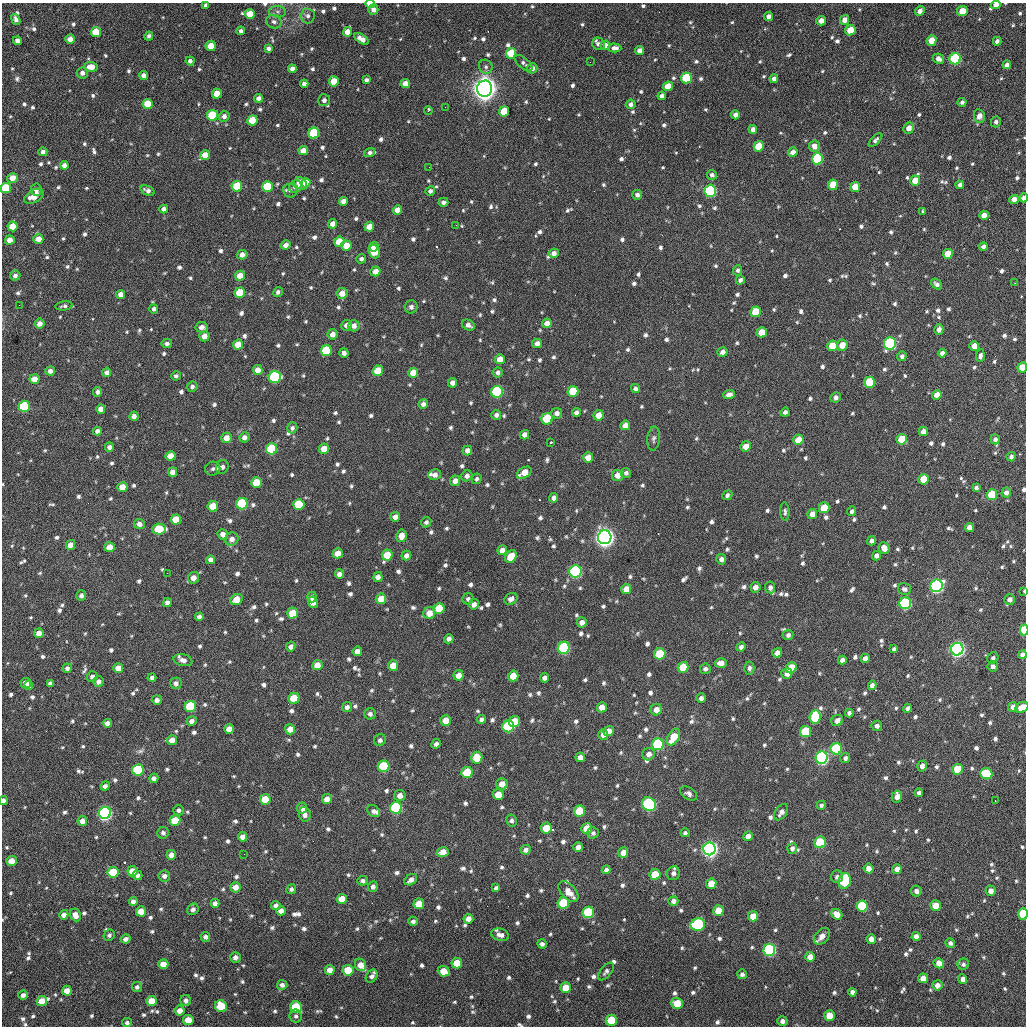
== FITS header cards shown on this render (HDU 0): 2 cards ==
NAXIS1  =                 1024 / length of data axis 1
NAXIS2  =                 1024 / length of data axis 2

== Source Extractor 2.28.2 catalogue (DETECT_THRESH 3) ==
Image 1024 x 1024 px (HDU 0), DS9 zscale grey, 1 PNG px = 1 image px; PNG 1028 x 1028 px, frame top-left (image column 1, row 1024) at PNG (2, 3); each listed source drawn as its Kron ellipse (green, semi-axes under 4 px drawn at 4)
Background 391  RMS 17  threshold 51.5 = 3 sigma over >= 5 px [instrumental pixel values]
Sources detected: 1083; of the 1083, the 500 brightest by FLUX_AUTO listed and drawn (583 fainter detections omitted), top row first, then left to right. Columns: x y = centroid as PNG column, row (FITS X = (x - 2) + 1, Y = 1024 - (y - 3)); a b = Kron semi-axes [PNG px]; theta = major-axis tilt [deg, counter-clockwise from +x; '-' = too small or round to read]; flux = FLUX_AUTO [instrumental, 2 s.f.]
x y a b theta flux
370 4 5 3 - 1.3e+04
206 5 4 4 - 3.6e+03
996 5 5 4 - 9.1e+03
373 10 5 5 - 6.5e+03
920 11 5 4 - 6.6e+03
962 11 5 5 - 2.1e+04
278 12 8 5 -7 3.9e+03
250 14 5 5 - 2.6e+04
308 16 7 7 - 3.9e+03
769 16 5 4 - 5.8e+03
16 19 6 4 -70 4.9e+03
845 20 5 4 - 9.1e+03
821 21 5 4 - 7.4e+03
274 22 8 6 -19 4.8e+03
850 30 5 5 - 2.5e+04
241 31 4 4 - 3.1e+03
96 32 5 5 - 2.6e+04
347 32 5 4 - 1.1e+04
149 36 4 4 - 3.2e+03
70 39 5 4 - 9.7e+03
362 39 8 4 -32 9.7e+03
932 40 5 5 - 2.1e+04
17 41 4 4 - 6.3e+03
997 41 4 4 - 3.8e+03
598 44 6 6 - 4.7e+03
605 45 5 4 - 6.7e+03
211 46 5 5 - 2.1e+04
268 48 4 4 - 3.7e+03
615 48 7 4 -2 5.1e+03
640 51 4 4 - 8.5e+03
511 53 5 5 - 4.0e+04
938 59 6 5 - 5.8e+03
955 59 6 5 - 1.4e+05
190 61 4 4 - 4.4e+03
590 62 2 2 - 3.5e+03
523 63 11 5 -41 3.3e+03
1007 65 4 4 - 4.4e+03
91 67 6 5 - 1.4e+04
486 67 7 6 - 3.5e+03
532 68 5 5 - 5.6e+03
292 69 4 4 - 6.6e+03
82 73 5 5 - 5.6e+03
144 75 4 4 - 6.0e+03
686 78 5 5 - 8.3e+04
774 79 4 4 - 5.2e+03
366 80 4 4 - 4.5e+03
334 81 5 5 - 2.1e+04
405 83 5 4 - 9.4e+03
304 84 4 4 - 5.4e+03
668 86 5 4 - 1.7e+04
485 89 8 7 - 1.5e+06
217 94 5 4 - 1.4e+04
662 96 4 4 - 4.8e+03
259 98 4 4 - 5.3e+03
324 100 6 6 - 5.2e+03
962 102 4 4 - 3.6e+03
148 104 5 5 - 2.5e+04
631 104 5 4 - 4.3e+03
445 107 2 2 - 1.0e+04
428 111 4 3 - 3.5e+03
504 111 5 5 - 3.4e+04
212 115 5 5 - 5.6e+04
735 115 4 4 - 7.0e+03
224 116 5 5 - 5.3e+03
979 116 7 5 -80 9.4e+03
252 120 5 5 - 3.0e+04
996 122 5 5 - 3.6e+03
909 128 5 5 - 9.6e+03
753 129 4 4 - 5.9e+03
314 133 5 5 - 8.2e+04
875 140 8 4 44 3.6e+03
759 146 5 5 - 3.1e+04
814 146 6 5 - 8.7e+03
303 151 5 4 - 1.1e+04
43 152 4 4 - 4.2e+03
793 152 5 4 - 6.7e+03
369 153 6 4 18 3.6e+03
205 155 5 5 - 1.3e+04
817 159 6 5 - 1.1e+05
64 165 4 4 - 5.3e+03
429 167 2 2 - 3.3e+03
712 175 5 5 - 3.9e+03
12 178 5 5 - 1.1e+04
915 181 5 5 - 2.2e+04
301 183 7 5 -47 2.3e+04
306 183 4 4 - 1.2e+04
833 185 5 5 - 2.4e+04
960 185 4 4 - 4.1e+03
237 186 5 5 - 4.0e+04
267 186 5 5 - 4.1e+04
295 187 7 6 - 6.5e+03
855 187 5 5 - 2.1e+04
6 188 5 5 - 4.8e+04
36 190 6 5 - 4.0e+03
147 190 7 4 -22 4.7e+03
290 191 7 6 - 3.5e+03
430 191 5 4 - 3.9e+03
710 191 6 5 - 1.5e+05
637 195 5 5 - 4.1e+03
34 196 10 6 30 1.2e+04
1024 198 4 4 - 8.5e+03
1014 199 5 4 - 9.4e+03
343 201 4 4 - 7.0e+03
443 202 5 4 - 4.4e+03
164 209 4 4 - 5.2e+03
397 210 5 4 - 1.1e+04
923 212 3 3 - 3.7e+03
984 215 5 4 - 9.7e+03
333 224 5 4 - 9.7e+03
456 225 2 2 - 3.7e+03
12 226 5 5 - 2.0e+04
369 227 5 4 - 1.2e+04
38 239 5 5 - 1.2e+04
10 240 4 4 - 1.0e+04
339 242 5 5 - 2.2e+04
285 245 5 4 - 6.0e+03
346 246 5 5 - 2.0e+04
374 247 5 4 - 7.7e+03
983 247 4 4 - 4.8e+03
374 252 7 5 -69 3.2e+04
554 253 5 5 - 6.3e+03
948 254 5 5 - 2.1e+04
242 255 5 4 - 8.0e+03
361 259 5 4 - 3.5e+03
737 270 5 4 - 3.1e+03
375 271 5 5 - 8.9e+03
15 275 5 5 - 4.1e+03
240 276 5 5 - 1.4e+04
740 280 4 4 - 4.0e+03
1015 283 2 2 - 3.8e+03
937 284 6 4 -41 4.1e+03
278 292 5 4 - 3.6e+03
240 293 5 5 - 3.6e+04
342 293 5 5 - 1.3e+04
120 294 4 4 - 7.3e+03
19 305 2 2 - 6.6e+03
64 306 8 4 7 3.2e+03
411 307 6 6 - 4.6e+03
154 309 4 4 - 3.7e+03
756 312 5 5 - 3.7e+04
547 323 5 5 - 9.3e+03
40 324 5 5 - 7.4e+03
346 325 5 5 - 5.8e+03
468 325 6 5 - 5.9e+03
354 326 6 5 - 7.1e+03
202 327 6 5 - 7.1e+03
939 330 5 4 - 6.3e+03
762 332 5 5 - 2.0e+04
333 334 5 5 - 7.7e+03
204 336 5 5 - 1.1e+04
167 343 5 4 - 3.8e+03
890 343 6 6 - 1.6e+05
238 344 5 5 - 1.5e+04
537 344 5 4 - 6.7e+03
842 345 5 5 - 1.6e+04
832 346 5 5 - 2.5e+04
974 346 5 4 - 1.2e+04
326 351 5 5 - 6.2e+04
722 352 5 4 - 5.5e+03
344 353 4 4 - 4.7e+03
942 353 4 4 - 5.2e+03
902 356 5 4 - 3.7e+03
980 356 6 4 86 4.0e+03
500 359 5 5 - 1.3e+04
1022 367 5 5 - 2.4e+04
258 370 5 5 - 1.0e+04
50 371 5 4 - 5.8e+03
378 371 5 5 - 2.7e+04
107 372 5 4 - 4.7e+03
413 373 5 5 - 1.5e+04
498 373 5 5 - 4.2e+03
176 376 5 4 - 3.1e+03
275 377 6 6 - 1.4e+05
34 379 5 5 - 1.4e+04
870 382 5 5 - 6.4e+04
453 383 5 4 - 8.3e+03
192 387 5 5 - 3.7e+03
635 388 4 4 - 4.2e+03
573 391 5 5 - 5.0e+04
98 392 5 4 - 4.3e+03
497 392 6 5 - 1.4e+05
729 394 6 4 20 4.9e+03
937 395 5 4 - 1.2e+04
836 397 5 5 - 5.1e+03
423 404 5 4 - 4.8e+03
24 406 5 5 - 9.8e+04
101 409 5 4 - 7.2e+03
785 412 5 4 - 4.0e+03
557 413 5 5 - 5.6e+03
576 413 4 4 - 4.9e+03
496 415 5 5 - 4.2e+03
598 415 5 5 - 1.5e+04
134 416 4 4 - 5.6e+03
547 419 6 5 - 5.9e+04
625 425 5 4 - 8.6e+03
292 428 5 5 - 3.4e+03
97 431 4 4 - 4.6e+03
923 431 5 4 - 8.1e+03
524 435 5 4 - 6.9e+03
244 437 5 5 - 5.8e+03
226 438 5 5 - 1.0e+04
654 439 12 6 83 4.1e+03
902 439 5 5 - 2.9e+04
995 439 5 4 - 4.0e+03
798 440 5 5 - 2.3e+04
551 442 3 3 - 4.5e+03
746 446 5 5 - 1.2e+04
109 447 4 4 - 4.3e+03
272 449 6 5 - 7.5e+04
324 449 5 5 - 1.8e+04
467 451 5 5 - 6.9e+03
171 456 5 5 - 1.4e+04
1011 457 4 4 - 3.3e+03
588 458 5 5 - 1.3e+04
222 467 7 6 - 4.9e+03
213 469 8 7 - 3.6e+03
173 472 5 4 - 7.8e+03
524 473 8 5 30 1.9e+04
626 473 5 5 - 3.5e+03
435 475 6 5 - 6.0e+03
617 475 5 5 - 9.5e+03
467 476 6 5 - 4.6e+03
477 479 5 5 - 3.1e+03
923 479 5 5 - 2.7e+04
455 481 5 5 - 8.0e+03
256 483 5 5 - 3.2e+04
122 487 5 5 - 1.4e+04
976 487 4 4 - 3.3e+03
1006 492 5 4 - 5.4e+03
727 495 5 4 - 3.4e+03
992 495 5 5 - 5.2e+04
554 498 5 4 - 5.1e+03
242 504 6 5 - 9.6e+04
299 504 5 5 - 4.2e+04
213 506 5 5 - 2.7e+04
824 508 5 5 - 3.0e+04
852 511 5 4 - 3.2e+03
785 512 9 4 -86 3.2e+03
812 514 5 5 - 1.1e+04
395 517 5 4 - 6.6e+03
176 519 5 5 - 2.6e+04
426 522 5 5 - 3.1e+03
139 524 5 5 - 5.6e+03
969 527 4 4 - 9.4e+03
159 529 7 5 3 4.8e+04
223 534 5 5 - 6.7e+03
401 536 6 5 - 1.0e+04
605 537 7 6 - 9.6e+05
232 539 7 6 - 7.8e+03
871 541 4 4 - 4.5e+03
70 545 5 4 - 9.0e+03
110 547 5 5 - 1.5e+04
884 548 6 5 - 1.1e+04
502 550 5 4 - 8.2e+03
338 553 5 5 - 1.2e+04
387 555 5 5 - 2.8e+04
406 556 5 4 - 5.4e+03
877 556 5 4 - 4.8e+03
511 557 7 5 59 2.8e+04
721 559 5 5 - 5.3e+03
210 560 4 4 - 4.9e+03
575 571 6 6 - 2.0e+05
167 573 2 2 - 3.7e+03
339 574 4 4 - 5.8e+03
378 577 5 4 - 6.2e+03
193 578 6 5 - 8.9e+03
936 586 6 6 - 3.3e+05
755 587 5 5 - 7.3e+03
770 587 6 5 - 4.7e+03
626 589 5 5 - 1.1e+04
904 589 7 6 - 4.0e+03
1024 591 3 3 - 3.5e+03
81 596 5 5 - 4.1e+03
312 597 5 4 - 3.2e+03
237 599 6 5 - 1.9e+04
381 599 5 5 - 1.6e+04
468 599 6 5 - 3.2e+03
511 599 7 5 29 5.0e+03
1010 599 5 5 - 6.1e+03
313 602 5 5 - 1.4e+04
167 603 4 4 - 4.9e+03
905 603 6 6 - 1.8e+05
474 604 5 5 - 6.1e+03
439 608 5 5 - 3.3e+04
293 613 5 5 - 2.9e+04
429 613 6 6 - 1.4e+04
199 617 4 4 - 4.4e+03
582 622 5 5 - 6.9e+03
1024 630 5 3 - 5.0e+04
39 633 5 4 - 8.4e+03
788 635 5 5 - 3.8e+03
449 639 5 4 - 4.9e+03
291 647 5 4 - 4.8e+03
741 647 4 4 - 3.8e+03
564 648 6 6 - 1.4e+05
894 649 4 4 - 3.3e+03
957 649 6 6 - 5.3e+05
357 651 5 4 - 8.7e+03
777 653 5 4 - 7.4e+03
660 654 6 5 - 5.8e+04
1022 654 4 4 - 5.0e+03
865 658 5 4 - 6.4e+03
993 658 6 5 - 3.2e+03
183 660 9 6 -14 6.4e+03
842 660 4 4 - 5.1e+03
721 663 6 5 - 7.5e+03
317 665 5 5 - 1.2e+04
393 666 5 5 - 1.5e+04
993 666 5 5 - 4.4e+03
683 667 5 5 - 3.6e+04
67 668 5 4 - 3.7e+03
118 668 5 5 - 1.3e+04
749 668 7 5 87 3.6e+03
791 668 6 5 - 2.4e+04
705 669 5 5 - 3.7e+03
787 673 5 5 - 6.9e+03
459 675 5 5 - 9.9e+03
92 676 5 5 - 4.2e+03
513 676 5 5 - 2.0e+04
152 678 4 4 - 3.8e+03
545 678 5 4 - 5.1e+03
98 682 5 5 - 5.6e+03
26 683 5 5 - 8.2e+03
50 683 4 4 - 3.3e+03
176 683 6 5 - 5.1e+03
29 685 4 4 - 5.6e+03
872 685 5 4 - 5.3e+03
294 698 5 5 - 4.0e+04
701 698 5 4 - 4.2e+03
157 700 5 4 - 4.8e+03
190 706 6 5 - 7.6e+04
347 707 5 4 - 4.4e+03
602 707 5 5 - 1.1e+04
1013 707 5 5 - 7.3e+03
1022 707 7 5 25 1.4e+04
907 708 5 4 - 3.4e+03
656 710 6 5 - 9.5e+03
849 713 4 4 - 4.2e+03
370 714 5 5 - 3.9e+03
815 717 7 5 83 5.4e+04
481 719 4 4 - 3.9e+03
446 720 5 5 - 1.5e+04
192 721 5 4 - 5.5e+03
837 721 6 5 - 7.2e+03
514 722 5 5 - 3.1e+04
107 723 4 4 - 5.8e+03
508 726 6 6 - 1.1e+05
877 726 5 5 - 4.1e+03
229 729 5 4 - 9.4e+03
290 729 5 5 - 1.1e+04
609 731 5 5 - 1.1e+04
805 731 5 5 - 4.9e+04
603 735 5 5 - 5.8e+03
673 737 9 5 61 2.7e+04
172 740 5 5 - 1.1e+04
380 740 6 5 - 3.9e+03
436 744 5 4 - 4.3e+03
658 744 6 6 - 1.4e+05
836 749 6 5 - 9.8e+04
649 754 6 6 - 6.3e+03
580 757 5 4 - 7.5e+03
477 758 6 5 - 2.8e+04
822 758 6 6 - 3.2e+05
845 758 5 5 - 3.9e+03
384 766 6 5 - 8.2e+04
922 766 5 5 - 5.6e+03
957 769 5 5 - 3.7e+04
138 770 6 5 - 7.7e+04
467 772 5 5 - 4.9e+04
986 774 6 5 - 6.0e+04
154 778 5 4 - 4.7e+03
502 784 6 5 - 1.1e+04
105 786 4 4 - 5.3e+03
919 793 4 4 - 3.6e+03
689 794 9 6 -33 3.9e+03
498 795 5 5 - 1.7e+04
400 796 5 5 - 8.0e+03
897 797 6 5 - 8.8e+03
265 799 5 5 - 2.7e+04
327 799 5 5 - 8.8e+03
3 801 4 3 - 4.1e+03
995 801 3 2 - 2.0e+04
649 804 7 6 - 2.2e+05
821 805 5 4 - 3.1e+03
302 808 5 5 - 8.6e+03
396 808 6 6 - 1.5e+05
179 810 5 5 - 3.4e+03
373 811 7 5 -34 4.3e+03
579 811 5 5 - 4.3e+04
781 812 9 5 55 5.4e+03
105 813 6 6 - 3.6e+05
305 814 7 6 - 5.2e+03
175 820 5 5 - 3.1e+04
511 820 6 5 - 3.2e+03
82 821 5 5 - 7.5e+03
546 828 5 5 - 2.5e+04
587 828 5 5 - 2.1e+04
163 833 6 5 - 3.6e+03
593 833 5 5 - 3.1e+03
685 833 4 4 - 3.1e+03
748 836 5 4 - 7.5e+03
243 837 5 4 - 6.9e+03
820 842 6 5 - 7.4e+04
578 847 5 4 - 7.1e+03
792 848 5 5 - 4.2e+03
710 849 6 6 - 5.9e+05
526 850 5 5 - 4.9e+03
443 852 6 5 - 1.5e+04
623 852 5 5 - 8.8e+03
244 854 2 2 - 4.6e+03
171 855 5 4 - 7.1e+03
12 861 5 5 - 1.2e+04
869 868 5 4 - 7.9e+03
897 869 5 4 - 7.6e+03
606 870 4 4 - 3.8e+03
132 871 5 5 - 1.4e+04
113 872 5 5 - 4.1e+04
673 873 7 6 - 4.8e+03
138 875 5 4 - 4.2e+03
655 875 5 5 - 3.7e+04
164 876 6 5 - 4.7e+03
837 877 6 6 - 4.0e+03
411 880 7 5 37 6.4e+03
363 881 5 5 - 3.9e+03
845 881 8 6 76 8.0e+04
711 884 5 5 - 1.9e+04
373 886 5 5 - 4.4e+03
236 887 5 5 - 9.6e+03
496 888 4 4 - 3.3e+03
291 889 5 4 - 3.1e+03
916 891 5 5 - 4.1e+03
991 891 5 5 - 7.1e+03
568 892 12 7 -47 1.4e+04
342 899 5 5 - 1.4e+04
673 901 5 5 - 5.9e+03
133 902 4 4 - 5.7e+03
215 903 4 4 - 5.8e+03
563 903 6 5 - 6.4e+04
419 904 5 5 - 2.5e+04
276 906 5 4 - 4.5e+03
862 906 6 5 - 7.9e+04
935 906 5 5 - 1.8e+04
193 909 6 5 - 4.3e+03
141 911 5 5 - 1.6e+04
281 911 5 4 - 7.5e+03
718 911 5 5 - 2.0e+04
588 912 6 5 - 8.6e+04
837 914 6 5 - 1.0e+04
1023 914 5 5 - 5.2e+04
64 915 5 4 - 6.4e+03
75 915 6 5 - 8.9e+03
753 916 5 5 - 1.7e+04
468 919 5 5 - 9.3e+03
413 921 4 4 - 3.9e+03
698 924 7 6 - 1.5e+05
109 935 6 5 - 3.2e+03
500 935 9 6 -16 6.1e+03
822 936 10 6 49 9.2e+03
916 936 4 4 - 6.5e+03
205 937 5 5 - 4.5e+03
126 939 5 4 - 4.7e+03
871 939 5 4 - 7.5e+03
950 943 5 4 - 3.6e+03
542 944 5 4 - 4.1e+03
769 950 6 6 - 2.1e+05
235 957 5 5 - 5.6e+03
810 957 5 5 - 1.0e+04
457 963 5 5 - 2.4e+04
939 963 5 5 - 9.8e+03
163 964 5 5 - 1.5e+04
963 964 6 5 - 3.3e+03
360 965 6 5 - 1.1e+04
330 970 5 5 - 1.0e+04
348 970 5 5 - 3.1e+04
444 971 6 5 - 2.1e+04
606 971 10 5 50 3.9e+03
742 974 5 5 - 3.9e+03
372 976 7 5 54 4.7e+03
923 978 5 5 - 1.1e+04
963 979 5 4 - 7.6e+03
282 985 5 5 - 4.6e+03
937 985 5 5 - 7.4e+03
137 987 5 5 - 3.1e+03
566 988 5 5 - 2.2e+04
67 991 5 5 - 1.2e+04
852 992 4 4 - 4.4e+03
23 995 5 4 - 4.4e+03
186 1000 5 5 - 4.8e+03
42 1001 5 5 - 2.0e+04
151 1001 5 5 - 1.8e+04
677 1003 6 5 - 2.7e+04
221 1006 6 5 - 3.7e+04
296 1007 6 5 - 6.2e+04
180 1011 5 5 - 9.9e+03
296 1016 6 6 - 3.6e+03
829 1016 5 5 - 1.9e+04
188 1020 5 5 - 1.9e+04
611 1020 5 5 - 3.5e+04
782 1021 5 4 - 5.3e+03
127 1022 5 4 - 3.5e+03
At the frame edge (FLAGS 8, measured only in part): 12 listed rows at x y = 370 4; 206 5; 996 5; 6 188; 1024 198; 1022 367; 1024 591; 1024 630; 1022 654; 1022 707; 3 801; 1023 914
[583 fainter detections neither listed nor drawn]